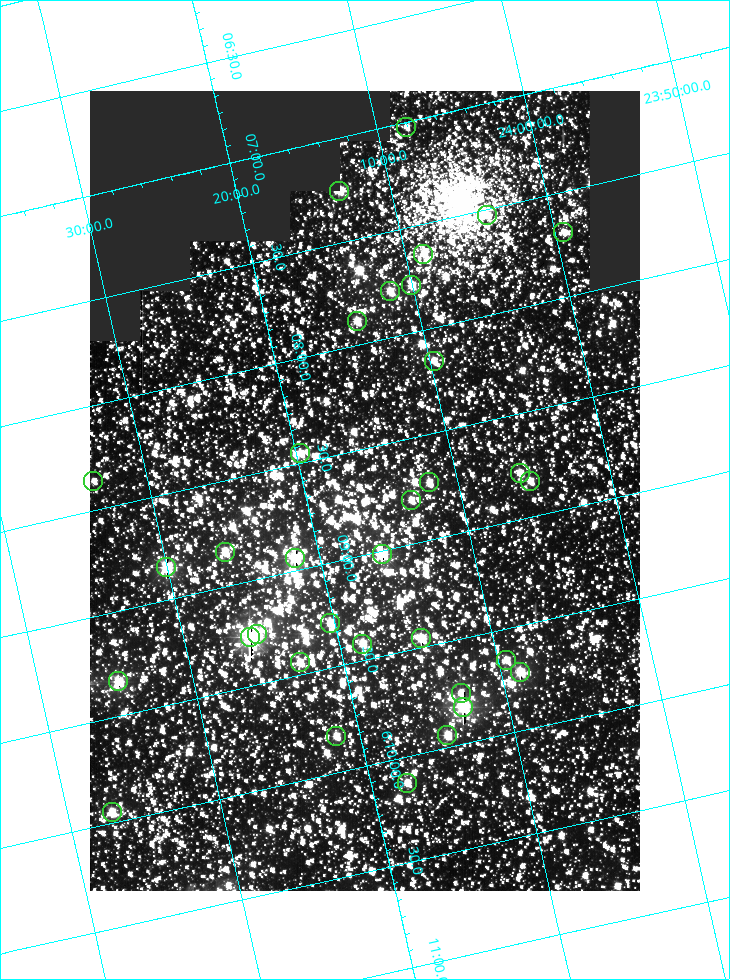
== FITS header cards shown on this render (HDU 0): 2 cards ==
NAXIS1  =                  550
NAXIS2  =                  800

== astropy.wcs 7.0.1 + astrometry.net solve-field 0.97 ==
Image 550 x 800 px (HDU 0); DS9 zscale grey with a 90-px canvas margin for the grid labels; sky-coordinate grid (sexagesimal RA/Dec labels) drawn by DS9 from the SOLVED WCS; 34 Tycho-2 reference stars matched to detected sources circled (green)
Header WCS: RA---TAN/DEC--TAN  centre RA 06:08:42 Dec +24:16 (92.17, +24.27 deg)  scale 3.98 arcsec/px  FOV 36.4' x 53.0'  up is -103 deg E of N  parity normal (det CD < 0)
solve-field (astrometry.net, Tycho-2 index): VERIFIED the header's WCS against the Tycho-2 star catalogue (verified at 3 index scales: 19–34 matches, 0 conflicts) and refined it, rather than solving blind
Solved WCS: RA---TAN-SIP/DEC--TAN-SIP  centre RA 06:08:42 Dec +24:16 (92.17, +24.27 deg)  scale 3.97 arcsec/px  FOV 36.4' x 53.0'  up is -103 deg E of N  parity normal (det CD < 0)
The solver's refit moves the header's centre by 0.22 arcsec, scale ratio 0.9997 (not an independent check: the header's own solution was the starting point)
Tycho-2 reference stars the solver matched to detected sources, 34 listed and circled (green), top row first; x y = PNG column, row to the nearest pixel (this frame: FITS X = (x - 90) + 1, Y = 800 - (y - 91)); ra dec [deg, ICRS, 3 dp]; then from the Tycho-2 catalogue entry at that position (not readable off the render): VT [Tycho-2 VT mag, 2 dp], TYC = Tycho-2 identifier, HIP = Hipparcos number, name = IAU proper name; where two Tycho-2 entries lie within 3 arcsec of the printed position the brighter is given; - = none
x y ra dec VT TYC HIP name
406 127 91.756 +24.135 11.55 1864-383-1 - -
339 191 91.813 +24.222 9.50 1864-951-1 - -
487 215 91.882 +24.069 10.67 1864-1197-1 - -
563 232 91.922 +23.991 11.04 1864-773-1 - -
423 254 91.910 +24.147 9.81 1864-677-1 - -
411 285 91.945 +24.168 9.83 1864-545-1 - -
390 291 91.946 +24.193 9.49 1864-879-1 - -
357 321 91.972 +24.235 9.87 1864-607-1 - -
434 361 92.040 +24.163 9.97 1864-387-1 - -
300 453 92.113 +24.329 10.09 1877-692-1 - -
520 473 92.195 +24.097 9.91 1877-1306-1 - -
93 481 92.090 +24.558 11.22 1868-1493-1 - -
530 481 92.208 +24.088 10.02 1877-898-1 - -
429 482 92.182 +24.197 9.90 1877-42-1 - -
411 500 92.198 +24.221 10.14 1877-234-1 - -
225 552 92.210 +24.434 9.33 1881-345-1 - -
382 554 92.254 +24.266 8.73 1877-224-1 - -
295 558 92.236 +24.360 8.19 1877-300-1 29148 -
166 567 92.212 +24.501 8.67 1881-93-1 - -
330 623 92.321 +24.338 9.42 1877-884-1 - -
257 634 92.315 +24.419 9.14 1881-15-1 - -
250 637 92.316 +24.428 7.55 1881-1595-1 - -
421 638 92.364 +24.244 8.80 1877-1589-1 - -
362 644 92.355 +24.308 9.21 1877-702-1 - -
506 660 92.412 +24.157 10.23 1877-766-1 - -
300 662 92.360 +24.380 9.69 1881-496-1 - -
520 672 92.431 +24.145 8.75 1877-16-1 - -
118 681 92.334 +24.580 8.60 1881-81-1 - -
461 693 92.439 +24.215 10.07 1877-154-1 - -
463 707 92.456 +24.215 7.57 1877-1484-1 - -
447 735 92.485 +24.239 9.49 1877-1276-1 - -
336 736 92.457 +24.359 9.75 1877-1432-1 - -
407 783 92.531 +24.294 10.40 1877-334-1 - -
112 812 92.487 +24.619 9.38 1881-1542-1 - -